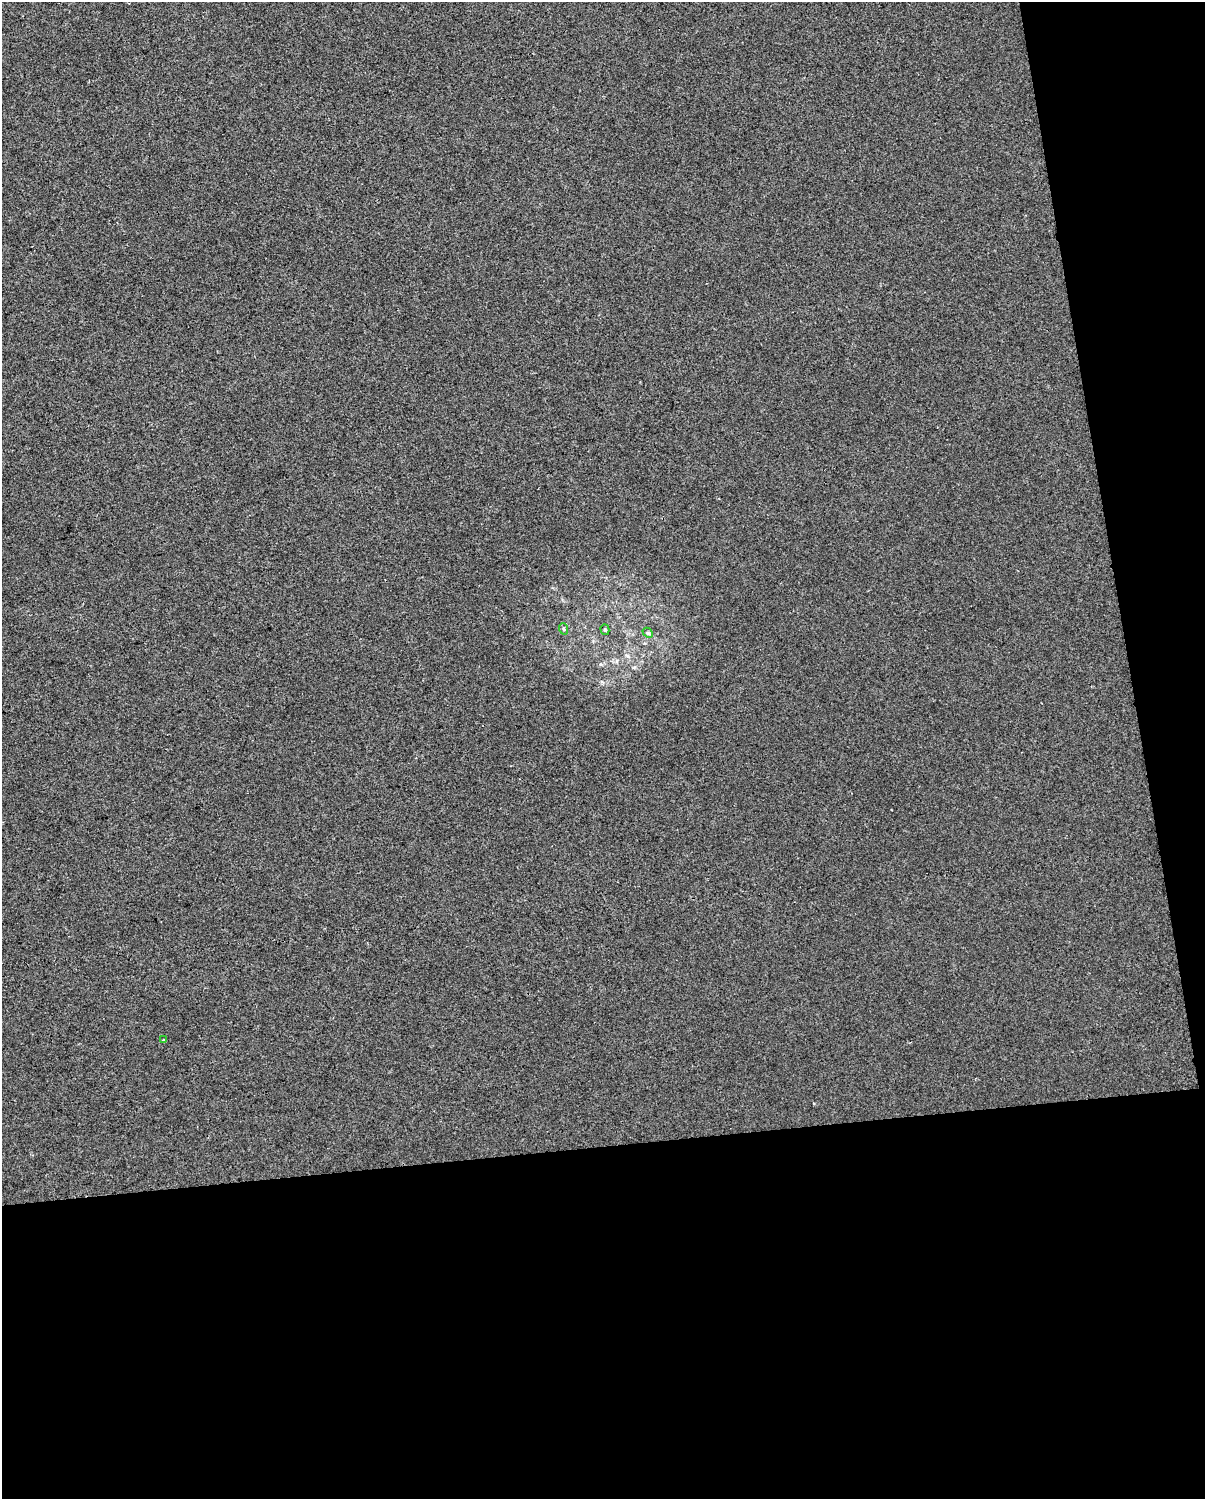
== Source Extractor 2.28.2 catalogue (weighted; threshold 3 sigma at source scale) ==
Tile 12 of 4 x 3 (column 4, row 3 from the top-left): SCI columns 3609-4811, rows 68-1564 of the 4811 x 4580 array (HDU 1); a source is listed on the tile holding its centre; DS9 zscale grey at full resolution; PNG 1207 x 1501 px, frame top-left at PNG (2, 2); each listed source drawn as its Kron ellipse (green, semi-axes under 4 px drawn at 4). Shown black and unused: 29% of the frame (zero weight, under 2 of 3 exposures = <1% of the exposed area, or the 3 px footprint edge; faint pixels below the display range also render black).
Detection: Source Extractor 2.28.2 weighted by HDU 2 'WHT'; one run over the whole footprint, this tile lists its part. Background -4.88e-06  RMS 0.0056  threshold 0.0252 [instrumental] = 3 sigma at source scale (4.5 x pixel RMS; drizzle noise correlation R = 1.50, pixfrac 1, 0.0396/0.0396 arcsec/px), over >= 5 px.
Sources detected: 4; all 4 listed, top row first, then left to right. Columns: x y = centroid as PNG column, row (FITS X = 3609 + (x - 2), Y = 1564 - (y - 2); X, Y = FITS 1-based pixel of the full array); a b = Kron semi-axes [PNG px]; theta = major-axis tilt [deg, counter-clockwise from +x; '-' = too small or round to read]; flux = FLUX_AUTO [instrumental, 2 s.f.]
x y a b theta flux
564 629 6 3 -71 0.71
605 630 5 4 - 0.84
648 633 6 4 -42 0.87
163 1040 3 3 - 0.88